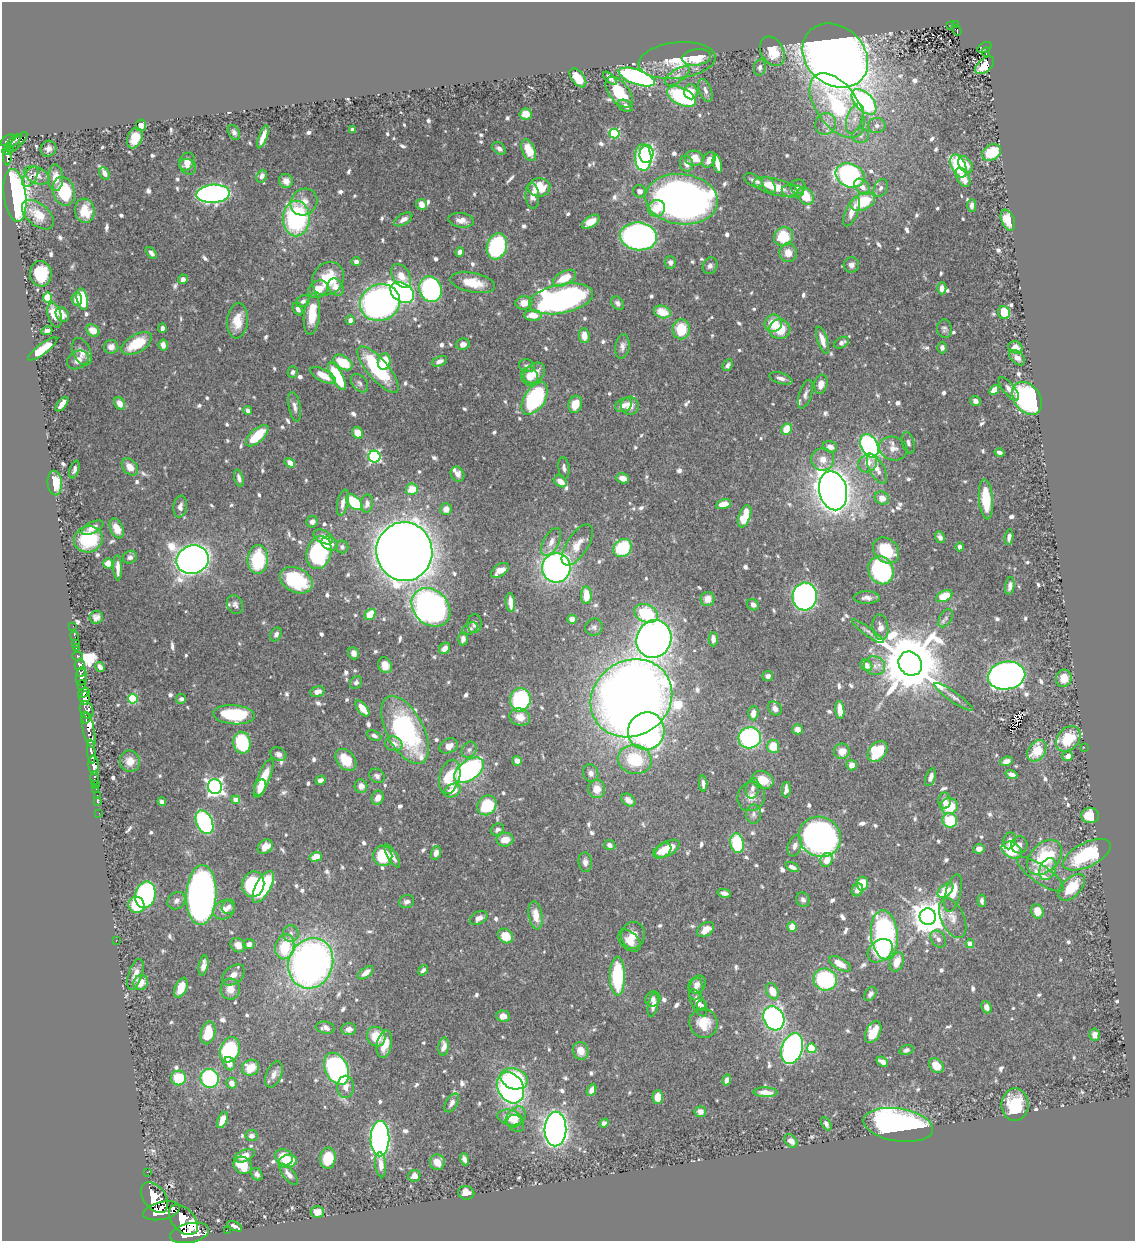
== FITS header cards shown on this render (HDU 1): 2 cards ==
NAXIS1  =                 1133
NAXIS2  =                 1239

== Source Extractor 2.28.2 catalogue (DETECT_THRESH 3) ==
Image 1133 x 1239 px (HDU 1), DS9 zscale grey, 1 PNG px = 1 image px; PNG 1137 x 1243 px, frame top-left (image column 1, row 1239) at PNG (2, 2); each listed source drawn as its Kron ellipse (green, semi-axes under 4 px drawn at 4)
Background 0.77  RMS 0.0099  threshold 0.0298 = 3 sigma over >= 5 px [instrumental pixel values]
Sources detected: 853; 1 with non-positive FLUX_AUTO (blend fragments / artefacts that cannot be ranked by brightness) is neither listed nor drawn; of the other 852, the 500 brightest by FLUX_AUTO listed and drawn (352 fainter detections omitted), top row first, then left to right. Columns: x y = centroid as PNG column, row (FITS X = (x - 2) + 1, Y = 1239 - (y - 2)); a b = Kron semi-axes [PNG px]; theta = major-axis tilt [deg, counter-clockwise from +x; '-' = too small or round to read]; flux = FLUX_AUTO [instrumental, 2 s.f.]
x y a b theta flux
956 25 4 3 - 63
951 26 3 2 - 20
957 30 5 4 - 17
985 48 7 5 28 75
772 51 16 11 -60 18
986 52 4 3 - 29
835 56 36 29 -41 1200
696 57 14 8 9 17
677 60 38 18 6 24
985 65 11 6 40 12
760 67 8 5 81 2.3
677 76 14 6 34 4.1
637 77 19 7 -20 180
578 78 11 6 -52 14
610 78 9 4 -44 2.6
705 90 12 6 -69 3.2
619 92 18 10 -53 25
691 92 7 6 - 7.8
682 97 15 8 -26 76
864 102 15 9 -47 130
625 106 8 5 -29 2.9
837 106 37 20 -54 72
526 114 6 5 - 11
855 118 16 7 70 6.3
826 124 11 10 - 5.3
141 125 6 5 - 5.3
877 125 9 7 1 2.9
352 130 4 3 - 2.6
234 132 8 5 -58 2.3
614 133 5 5 - 58
861 136 8 7 - 2.4
263 137 12 4 69 6.3
135 138 10 7 68 12
7 140 7 3 37 390
13 142 10 3 42 290
17 142 13 4 46 350
48 149 8 7 - 3.8
499 149 8 5 -37 2.9
8 150 6 3 25 290
529 150 11 6 -67 16
992 152 10 7 31 23
646 154 9 7 76 77
7 157 8 3 89 210
643 157 13 8 -87 130
694 158 9 7 -10 8.7
709 160 8 6 56 4.4
187 161 9 7 66 6.1
686 164 8 6 -77 4.4
717 164 9 4 -77 7.4
966 165 9 6 -56 6.6
958 166 12 7 -66 50
188 167 8 7 - 3.3
105 173 7 4 -63 3.1
37 175 13 8 -24 4.6
850 175 15 11 -23 160
262 176 6 5 - 3.7
30 177 11 6 57 3.2
963 177 10 6 -61 9.3
56 178 13 7 -89 8.8
753 180 10 5 -29 2.3
286 181 7 6 - 4.2
769 185 9 5 -56 6.2
539 187 11 9 5 18
776 187 22 8 -14 18
798 187 7 7 - 2.9
862 187 9 6 -48 4.7
881 188 9 6 64 2.4
64 191 15 10 -75 48
640 191 6 6 - 3.5
793 191 11 6 -7 3.4
213 194 17 9 3 240
15 195 27 11 -83 260
532 196 13 7 -85 4.8
806 196 10 7 -51 17
682 199 36 25 -7 450
304 202 14 12 47 8.1
863 202 13 8 24 31
421 204 5 5 - 5.4
972 205 6 4 90 3.1
656 208 8 8 - 10
85 211 12 10 -83 14
852 212 15 6 68 7.7
38 215 19 11 -40 13
296 218 18 13 89 97
403 219 10 5 31 4.3
461 220 13 7 -9 5.3
1008 220 11 6 -67 15
591 222 10 5 33 9.7
639 236 18 14 -8 240
783 237 10 9 - 28
497 246 13 10 73 91
460 252 5 4 - 2.9
151 253 7 4 -49 2.9
788 253 9 8 - 7.9
356 261 4 4 - 3.4
670 262 6 6 - 2.5
851 265 8 7 - 3.3
710 266 8 7 - 2.8
41 274 13 11 -87 27
401 276 13 8 -58 9.5
564 278 12 7 27 15
183 279 5 4 - 4
328 279 17 15 52 26
473 283 23 9 -11 17
336 287 9 7 -59 6.6
942 288 6 4 90 5.1
318 289 10 8 33 11
430 289 13 11 -72 150
402 293 13 9 -34 270
48 298 5 4 - 23
77 299 6 5 - 7.2
82 299 11 5 -77 36
561 299 32 14 11 270
303 301 7 5 32 2.4
380 303 20 18 22 350
524 303 8 6 8 8.2
618 303 7 5 -50 2.4
298 309 7 4 -67 2.8
662 312 8 6 -17 15
1004 313 7 5 -69 19
62 314 8 6 -60 4.5
312 314 21 8 84 18
55 315 13 6 -74 12
533 315 9 5 -1 9.6
350 320 5 4 - 3.6
238 321 18 10 84 15
773 323 9 8 - 14
162 328 5 4 - 3.1
681 329 10 8 89 22
780 329 10 10 - 17
944 329 9 7 -83 2.3
93 330 7 5 -36 8.9
47 331 5 4 - 3.1
584 336 7 5 -85 7.2
822 340 14 5 -72 6.9
137 343 17 9 31 24
842 343 8 5 27 2.9
463 344 7 5 11 3.5
163 345 5 4 - 4.7
622 346 12 7 82 3.5
111 347 7 7 - 4.7
1015 347 7 6 - 3.9
942 348 5 5 - 2.6
43 349 18 5 37 20
82 352 14 8 -66 5.8
1017 358 9 6 -44 4.7
78 360 11 8 30 6
439 361 8 5 23 3.4
343 362 10 6 -32 23
384 362 8 6 83 18
728 365 6 4 62 2.6
527 366 8 6 -14 2.6
378 369 29 10 -49 68
293 372 6 5 - 2.3
534 373 12 9 41 8.6
323 375 14 6 -28 10
337 376 15 6 -61 44
530 376 9 8 - 6.9
781 378 12 5 -16 4
359 383 10 7 -49 2.6
821 384 9 6 77 6.1
1009 389 14 5 -51 4.4
994 390 5 4 - 8.5
805 394 15 6 72 3.4
1027 398 18 13 -54 210
535 399 18 10 56 98
975 401 5 4 - 3.1
120 403 6 5 - 7.6
62 404 9 4 52 7.5
575 404 9 6 72 11
624 405 9 6 26 4
630 406 9 9 - 6.5
295 407 15 6 -78 3.5
248 411 4 4 - 3.3
787 429 6 5 - 13
358 433 6 5 - 11
257 436 14 6 43 24
908 443 11 6 -75 2.5
869 446 12 8 -63 170
830 447 7 5 -17 4.5
893 448 14 11 -19 6.6
1000 453 5 4 - 3.1
374 456 6 6 - 130
823 459 11 11 - 8.2
290 463 5 4 - 9
868 463 10 8 44 6.9
130 467 9 7 -50 8.4
564 468 11 5 -82 2.5
74 469 9 4 73 2.3
877 469 16 7 -61 6.4
457 474 8 6 -60 4.3
239 478 9 4 -74 3.1
623 478 6 5 - 6.1
560 481 7 5 -37 7.2
55 483 12 7 -86 17
412 489 6 5 - 12
833 491 20 14 -77 990
882 498 7 6 - 6.9
986 499 20 7 -86 25
354 502 10 6 -44 31
343 503 13 5 77 4.9
367 504 9 6 81 3.8
724 504 8 5 11 9.2
180 507 11 6 82 3.4
446 509 6 6 - 5.1
745 516 11 6 69 22
312 522 6 5 - 2.6
92 528 12 5 27 5.3
117 528 10 6 -67 10
323 537 10 6 -27 6.1
940 537 6 4 -61 2.7
1009 537 8 4 83 2.9
88 539 14 13 - 40
551 542 15 8 62 6
330 544 8 6 -29 6.8
577 545 23 10 57 11
342 547 6 6 - 2.5
960 547 4 4 - 2.5
623 548 10 8 45 40
886 550 14 11 -43 28
404 552 29 28 - 1900
319 553 17 12 75 100
130 557 7 6 - 2.5
258 559 14 10 87 47
192 560 16 14 20 840
108 563 5 5 - 8.5
118 568 13 4 -88 5.2
556 568 15 14 - 260
500 570 10 6 36 8.2
881 570 14 12 -65 84
296 580 17 12 -26 47
1010 586 9 4 82 3.5
586 595 9 5 -88 13
805 596 14 12 87 300
944 596 9 5 26 19
867 598 13 6 0 4
708 599 7 7 - 6.8
510 602 9 4 -84 7.2
235 605 10 7 -61 2.6
753 605 6 5 - 3.2
431 607 21 17 -44 380
646 613 12 9 -24 36
370 614 6 5 - 18
96 617 6 6 - 3.1
946 618 10 6 60 2.2
572 619 5 4 - 4.4
474 624 9 7 86 2.7
73 626 2 2 - 8.1
594 627 9 8 - 2.3
880 627 13 8 -81 4.6
470 629 8 5 33 2.3
868 631 19 4 -36 2.6
276 634 7 5 59 2.5
75 636 5 2 - 15
463 639 6 5 - 3.5
654 639 19 17 67 550
713 639 7 4 -88 4.9
76 643 2 2 - 6.3
76 647 3 3 - 44
445 648 6 5 - 5.7
354 653 6 5 - 3.3
77 656 5 3 - 120
910 664 12 11 - 7400
80 665 5 4 - 410
385 665 8 6 -64 7.4
866 665 6 5 - 6.8
874 666 10 9 - 5.6
100 667 5 4 - 3.8
81 672 5 2 - 580
768 676 5 5 - 2.6
1006 676 19 14 10 460
81 677 8 5 84 1600
1064 678 9 7 71 10
356 682 7 5 52 2.3
82 685 5 3 - 420
317 692 7 5 18 3.8
84 693 6 4 37 1200
954 697 23 5 -35 4.2
85 698 7 5 83 2300
631 698 42 37 35 1100
133 699 5 5 - 45
181 699 5 4 - 2.3
520 700 12 10 80 91
362 708 9 4 -52 10
775 709 8 6 -50 3.5
87 710 9 6 -72 1100
840 710 9 4 -83 7.9
753 713 7 5 86 6.5
234 715 21 9 -4 47
520 717 10 8 -19 8.7
86 718 6 3 80 430
797 729 5 5 - 4.4
88 730 18 6 -77 1400
405 730 37 18 -62 120
646 731 19 18 - 240
374 736 7 4 -20 2.4
750 738 11 10 - 120
1068 739 14 10 48 23
242 743 11 8 -77 53
394 744 9 7 -17 5.2
449 746 9 7 27 6.1
773 746 6 6 - 17
1084 747 2 2 - 48
469 750 8 7 - 2.3
842 751 8 7 - 8.4
877 751 11 8 50 37
1037 751 12 8 55 20
91 752 12 4 -84 1600
278 754 8 6 -28 3.2
1068 756 5 5 - 5.3
346 760 12 9 -49 18
635 760 17 14 -13 36
130 761 11 10 - 6.3
517 761 5 4 - 4.2
1006 761 6 4 21 3.8
94 765 9 5 -84 2300
852 765 5 5 - 6
469 770 17 10 36 140
591 773 9 7 -71 3.4
1011 774 6 4 -20 4.5
377 776 8 6 -36 2.7
450 777 17 10 75 24
930 777 9 4 71 3.5
94 778 7 3 87 88
264 778 21 6 68 21
320 780 5 4 - 2.9
763 780 11 8 -26 14
703 784 8 4 -87 3.4
96 785 3 3 - 23
361 786 7 6 - 4.3
215 787 7 7 - 250
260 787 8 6 68 8.1
752 788 10 6 78 3.2
96 789 2 2 - 13
597 789 9 8 - 9.2
453 790 9 6 25 11
786 790 8 4 88 3.7
97 795 2 2 - 14
751 797 15 13 59 7.5
378 798 7 6 - 5.8
236 800 4 4 - 9.5
628 800 8 5 -36 4.6
945 801 8 6 -86 3.9
97 802 3 2 - 13
162 802 4 4 - 2.5
487 805 10 9 - 39
949 806 8 8 - 25
99 813 2 2 - 13
754 814 9 7 90 2.8
1090 816 8 7 - 22
950 820 7 7 - 27
204 822 12 8 -65 120
497 829 7 5 33 2.3
820 837 21 20 - 370
505 840 8 7 - 10
1010 841 8 6 76 4.2
737 843 10 6 -79 42
610 845 6 5 - 3.4
1019 845 8 8 - 3.8
795 846 11 6 71 3.3
265 847 8 6 40 7.3
667 849 14 7 30 14
979 849 6 4 9 3.4
1012 850 11 7 -26 27
662 851 10 6 33 8.6
436 853 7 5 76 4.3
1087 855 26 12 26 51
383 856 10 9 - 32
392 856 13 4 -59 5.3
316 857 6 4 16 9.8
1044 857 20 14 47 42
827 860 7 6 - 7.5
585 862 10 6 -83 3.8
792 867 7 4 -27 2.9
1048 869 11 8 65 4.7
1040 874 27 9 -35 9.1
862 883 7 6 - 13
253 884 13 11 73 68
263 887 17 7 61 43
1072 887 16 9 45 20
857 890 7 5 63 5.2
945 890 9 5 40 21
724 893 6 4 -11 2.8
953 893 19 7 75 11
145 895 13 10 76 110
201 895 30 15 87 480
803 900 7 6 - 2.6
176 901 9 8 - 3.1
982 901 6 4 -84 2.3
407 902 8 6 18 2.8
136 905 8 8 - 25
228 907 7 6 - 2.4
224 910 11 9 25 6.8
1037 911 7 6 - 8.3
536 915 14 6 -80 10
928 917 8 8 - 1500
479 918 9 6 28 5.2
953 918 21 11 -66 8.3
792 927 5 5 - 8.3
706 930 9 6 37 7.7
291 933 8 8 - 3
633 935 13 12 - 7.7
884 935 24 13 -85 150
506 936 8 6 -41 16
938 939 9 7 -52 3.6
116 941 2 2 - 5.7
629 941 13 8 -44 7.6
249 944 6 5 - 3.2
970 944 4 4 - 8.4
238 945 8 6 -36 6.3
285 947 12 9 77 30
880 951 14 10 39 24
897 962 10 6 69 10
311 963 26 22 68 370
840 964 12 5 -31 9.7
203 965 10 4 79 4.3
423 970 6 4 51 2.5
366 973 9 5 39 5.6
135 974 16 7 72 6.1
233 975 13 8 39 5.2
617 976 19 7 -90 53
825 979 12 11 - 70
141 983 8 7 - 7.5
697 984 10 7 45 4.5
181 988 10 5 68 9.4
230 989 10 9 - 7.7
696 989 11 6 80 3.8
772 991 8 6 -64 12
870 994 8 5 54 2.6
653 999 8 7 - 3
698 1003 15 6 -65 5
653 1005 12 5 78 3.9
701 1006 5 5 - 2.3
986 1007 6 5 - 5.7
503 1016 7 5 -5 5.9
774 1018 12 10 -63 160
703 1023 15 14 - 15
325 1028 9 6 -9 3.4
349 1029 7 6 - 3.8
873 1032 11 7 63 18
208 1033 11 7 77 24
1095 1035 6 5 - 3.6
376 1037 10 9 - 14
384 1044 14 7 79 9.9
444 1047 9 5 83 5.7
812 1048 5 4 - 32
792 1049 16 10 71 210
230 1050 13 9 68 70
906 1050 7 5 18 2.4
581 1051 9 7 -69 7
882 1062 6 4 -34 4.1
229 1064 7 5 -67 5.5
936 1065 8 6 -46 12
250 1068 9 7 30 13
337 1069 17 11 -63 230
274 1074 14 7 67 4.6
178 1078 7 7 - 23
210 1078 9 9 - 78
514 1079 14 10 -20 61
727 1080 5 4 - 3.1
231 1083 5 5 - 6
346 1087 11 8 89 5.3
511 1088 16 12 -62 210
592 1090 6 4 64 4.9
766 1092 12 5 -3 6.4
658 1097 7 5 86 9.8
452 1103 10 5 59 3.3
1015 1105 16 13 -89 27
700 1112 6 5 - 3.8
516 1117 12 8 50 10
510 1118 12 7 -12 12
222 1120 8 4 70 9.2
516 1123 9 7 -48 4.1
604 1123 4 4 - 2.9
826 1124 7 4 -62 2.4
898 1125 35 16 -9 250
555 1129 17 11 88 660
251 1136 6 5 - 3
380 1139 17 9 89 230
791 1141 7 5 -48 4.8
244 1156 11 5 23 7.3
284 1157 9 7 -35 10
328 1158 10 8 83 18
464 1159 6 4 -69 2.7
288 1161 9 6 14 18
437 1162 8 7 - 7.7
243 1165 9 8 - 18
381 1165 12 5 -84 5.5
147 1172 2 2 - 8.9
257 1174 6 5 - 2.3
289 1174 13 5 -51 4.2
414 1176 6 5 - 3.8
466 1193 8 6 -11 7.4
154 1197 17 11 -54 6800
161 1211 19 8 13 6700
317 1212 6 5 - 5.4
183 1220 18 11 -48 6100
235 1226 8 3 -27 2.5
227 1230 2 2 - 8.9
190 1233 20 9 12 5900
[352 fainter detections neither listed nor drawn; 1 non-positive-flux detection neither listed nor drawn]